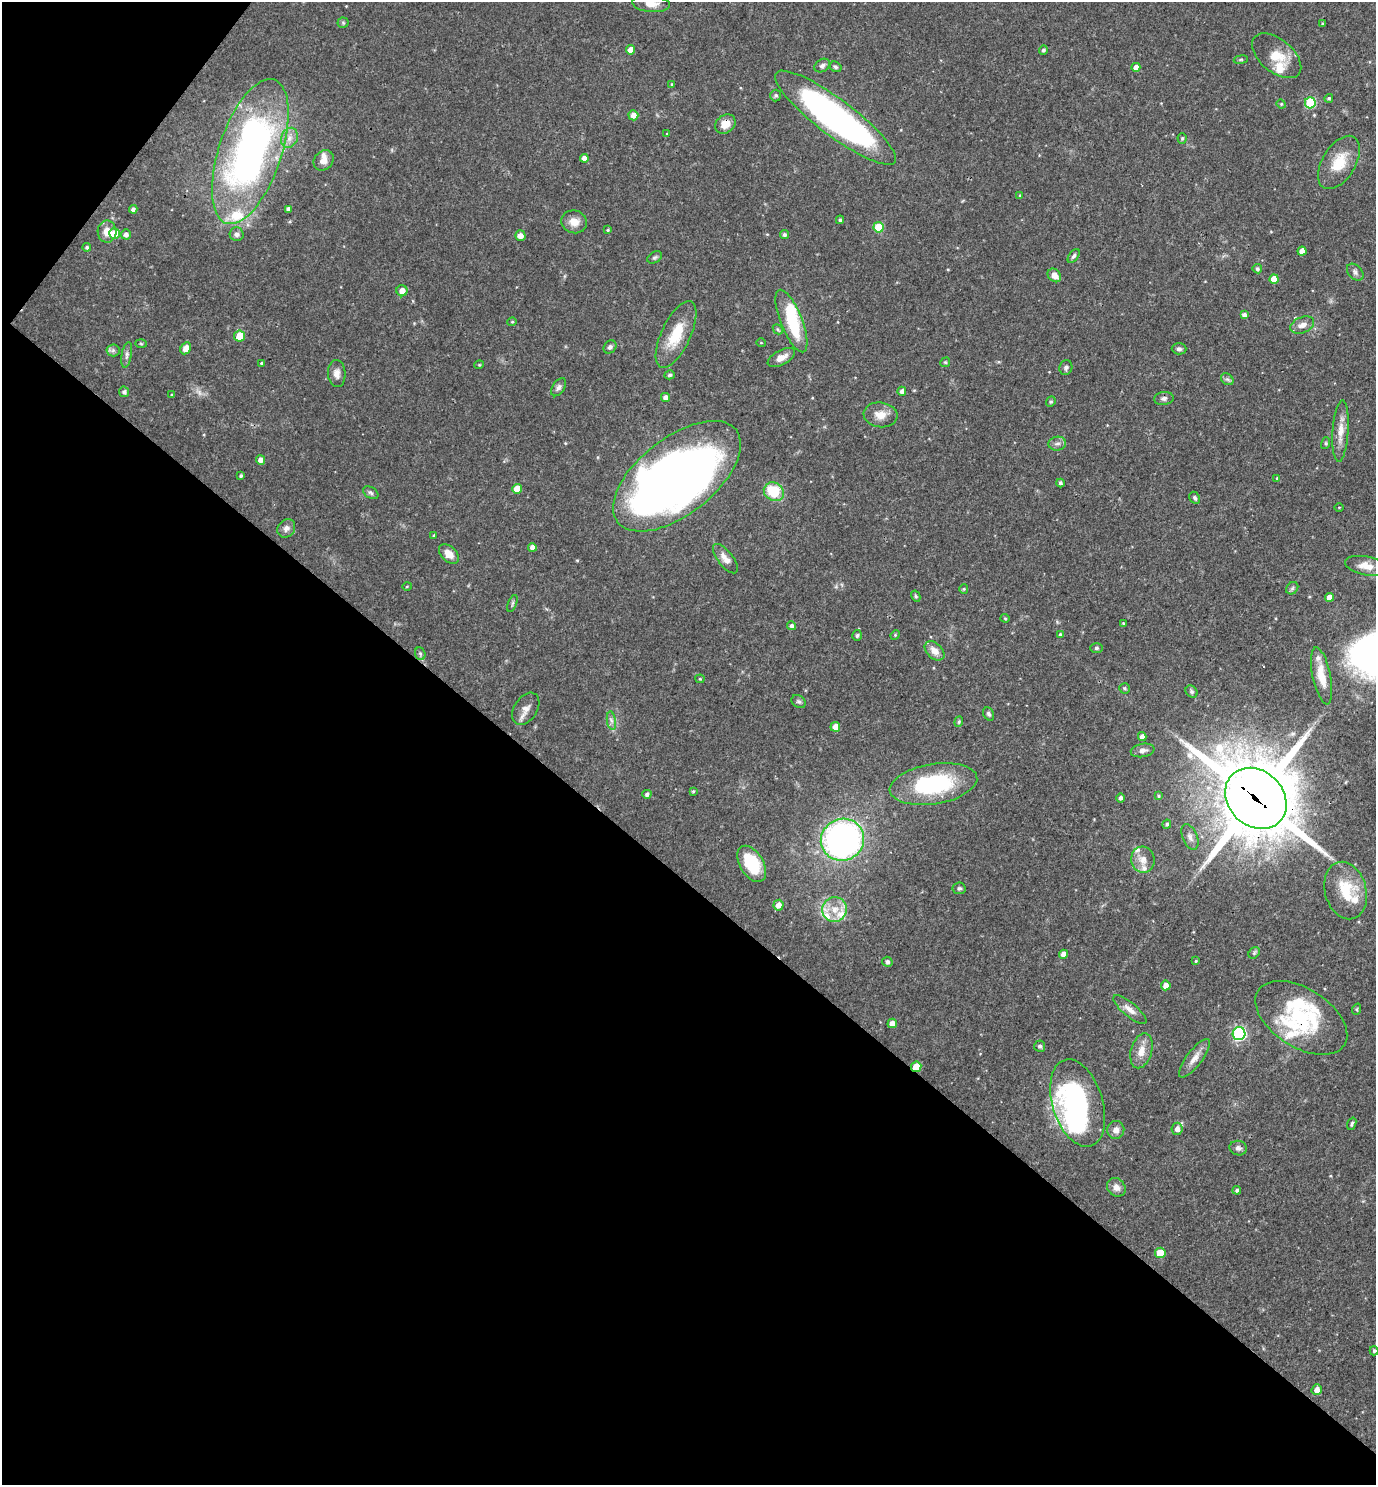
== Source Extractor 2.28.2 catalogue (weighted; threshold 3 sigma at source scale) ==
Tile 9 of 4 x 4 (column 1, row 3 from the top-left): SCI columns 149-1522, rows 1484-2966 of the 5935 x 5931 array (HDU 1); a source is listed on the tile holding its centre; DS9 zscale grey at full resolution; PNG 1378 x 1487 px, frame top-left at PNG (2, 2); each listed source drawn as its Kron ellipse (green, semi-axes under 4 px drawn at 4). Shown black and unused: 42% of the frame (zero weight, under 3 of 4 exposures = <1% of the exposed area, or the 3 px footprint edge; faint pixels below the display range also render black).
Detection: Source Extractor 2.28.2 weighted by HDU 2 'WHT'; one run over the whole footprint, this tile lists its part. Background 0.055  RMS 0.0032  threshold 0.0145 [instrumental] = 3 sigma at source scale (4.5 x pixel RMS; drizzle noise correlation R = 1.50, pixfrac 1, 0.05/0.05 arcsec/px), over >= 5 px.
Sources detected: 179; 1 too faint to see at this stretch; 3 inside a brighter object's white glare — neither listed nor drawn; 13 inside a brighter listed object's ellipse — not listed separately; the other 162 listed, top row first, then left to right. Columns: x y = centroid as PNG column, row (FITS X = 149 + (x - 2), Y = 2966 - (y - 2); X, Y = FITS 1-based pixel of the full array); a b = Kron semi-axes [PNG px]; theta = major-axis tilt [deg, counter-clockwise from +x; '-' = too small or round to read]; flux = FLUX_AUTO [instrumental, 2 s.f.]
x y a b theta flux
651 4 19 8 -5 3
343 23 5 5 - 0.44
1323 24 3 3 - 0.41
631 50 4 4 - 3.1
1043 50 5 4 - 0.7
1277 56 29 16 -40 7.7
1241 60 7 3 9 0.42
822 66 8 6 32 1.1
836 67 6 5 - 0.58
1136 67 4 4 - 2.1
672 84 3 3 - 0.32
776 96 6 5 - 0.59
1329 98 4 4 - 0.54
1310 103 5 5 - 20
1281 104 4 4 - 0.37
633 115 5 5 - 2.4
836 118 74 18 -37 120
725 124 11 9 35 3.5
667 134 4 4 - 0.27
289 138 10 8 66 2.2
1182 138 5 4 - 0.55
250 151 76 31 72 140
584 158 4 4 - 2.1
324 160 11 9 48 2.6
1339 162 29 16 58 8.7
1020 196 4 3 - 0.34
133 209 4 4 - 1.1
288 209 4 3 - 1
840 220 4 3 - 0.51
574 222 13 11 -16 3.2
878 227 5 5 - 11
608 230 4 3 - 0.37
107 232 11 9 -88 3.5
114 234 5 5 - 6.7
126 234 5 5 - 1.2
237 234 7 7 - 1.2
784 235 4 4 - 0.8
520 236 5 5 - 1.9
87 247 4 4 - 0.68
1302 251 4 4 - 2.3
1074 256 8 4 52 0.77
655 257 8 5 30 0.68
1257 269 5 4 - 0.7
1355 272 10 6 -47 1
1054 275 7 6 - 2.6
1274 279 5 4 - 3.8
402 291 5 5 - 2.7
1244 315 4 4 - 1.1
791 321 33 11 -68 17
512 322 4 4 - 0.36
1302 325 12 8 22 2
778 329 5 4 - 0.52
676 334 36 14 65 11
239 336 5 5 - 6
761 343 5 3 - 0.25
141 344 6 4 -2 0.39
610 347 7 6 - 0.92
186 348 6 5 - 3.2
1179 349 7 5 -1 0.85
113 350 6 6 - 0.83
127 355 13 5 80 1.1
781 357 15 7 29 2.5
945 362 5 4 - 0.39
261 363 4 3 - 0.48
479 365 5 3 - 0.3
1066 368 7 6 - 0.89
337 373 13 8 -87 2.1
670 375 5 4 - 0.56
1227 379 7 5 -42 0.75
559 387 10 6 57 1.1
902 391 4 4 - 1.3
124 392 5 5 - 0.9
172 395 3 3 - 0.36
665 397 4 4 - 1.5
1164 398 10 6 8 1.1
1051 402 5 4 - 0.45
880 415 17 12 -7 4
1341 431 31 8 86 4.2
1326 443 6 4 73 0.41
1057 444 9 7 10 1.3
260 460 5 4 - 1.9
241 476 3 3 - 0.54
677 476 75 38 38 250
1277 478 4 4 - 0.34
1060 483 4 4 - 0.76
517 489 5 5 - 5.2
774 492 10 9 - 11
371 493 8 5 -31 0.72
1195 498 6 4 -62 0.64
1339 507 4 3 - 0.25
286 528 10 8 51 1.5
434 535 4 4 - 0.41
532 547 4 4 - 1.6
449 554 12 7 -45 3.1
725 559 17 7 -52 2.5
1366 566 21 9 -11 4.5
407 586 5 3 - 0.3
1292 588 7 5 45 0.62
964 589 4 4 - 0.37
916 596 6 4 -62 0.51
1329 597 4 4 - 3.2
512 603 9 3 69 0.5
1005 618 4 4 - 0.35
1123 623 4 3 - 0.27
792 626 4 4 - 0.98
857 635 5 5 - 0.56
895 635 5 4 - 0.35
1060 635 4 4 - 0.73
1096 648 6 5 - 0.59
934 651 11 7 -43 2.7
420 654 6 5 - 0.7
1322 676 29 9 -78 6.1
700 679 4 4 - 0.37
1124 688 5 5 - 0.58
1191 691 6 5 - 0.76
799 702 8 6 -34 0.71
526 709 17 11 57 2.7
989 714 7 5 -59 0.69
611 721 9 4 -81 1.1
959 722 5 4 - 0.49
835 727 5 5 - 2.5
1142 736 4 4 - 1.6
1143 750 12 6 10 1.5
933 784 44 20 9 32
693 791 3 3 - 0.35
647 794 4 4 - 1
1158 796 4 3 - 0.36
1120 798 4 4 - 0.9
1256 798 33 27 -44 3000
1167 824 4 4 - 0.67
1190 837 13 7 -68 1.6
842 840 22 21 - 110
1143 860 13 11 -76 3.3
752 864 20 11 -59 14
959 888 6 6 - 0.75
1346 891 29 20 -74 12
778 905 5 5 - 2.7
834 909 12 12 - 5
1254 953 6 5 - 0.57
1064 954 4 4 - 2.3
1196 961 3 3 - 0.35
887 962 5 5 - 0.96
1166 985 5 5 - 2.2
1357 1009 6 3 72 0.36
1130 1010 21 7 -40 2.5
1301 1018 51 29 -32 25
892 1023 5 4 - 2.1
1239 1034 6 6 - 48
1040 1046 6 5 - 0.69
1141 1051 18 10 74 3.7
1194 1058 23 8 53 3.2
916 1067 5 5 - 7.2
1078 1103 45 25 -73 67
1352 1124 6 3 71 0.55
1177 1129 6 5 - 1.9
1116 1130 9 8 - 2
1238 1148 9 7 -10 1.1
1116 1187 10 8 -46 2.1
1237 1190 4 4 - 0.66
1160 1253 5 5 - 9.6
1374 1351 4 3 - 0.52
1317 1390 5 5 - 2.1
Overlapping masked pixels (flux is a lower limit): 4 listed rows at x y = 725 124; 1256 798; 1301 1018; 916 1067
Isophote crosses this tile's border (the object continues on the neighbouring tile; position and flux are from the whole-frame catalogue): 1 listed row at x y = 651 4